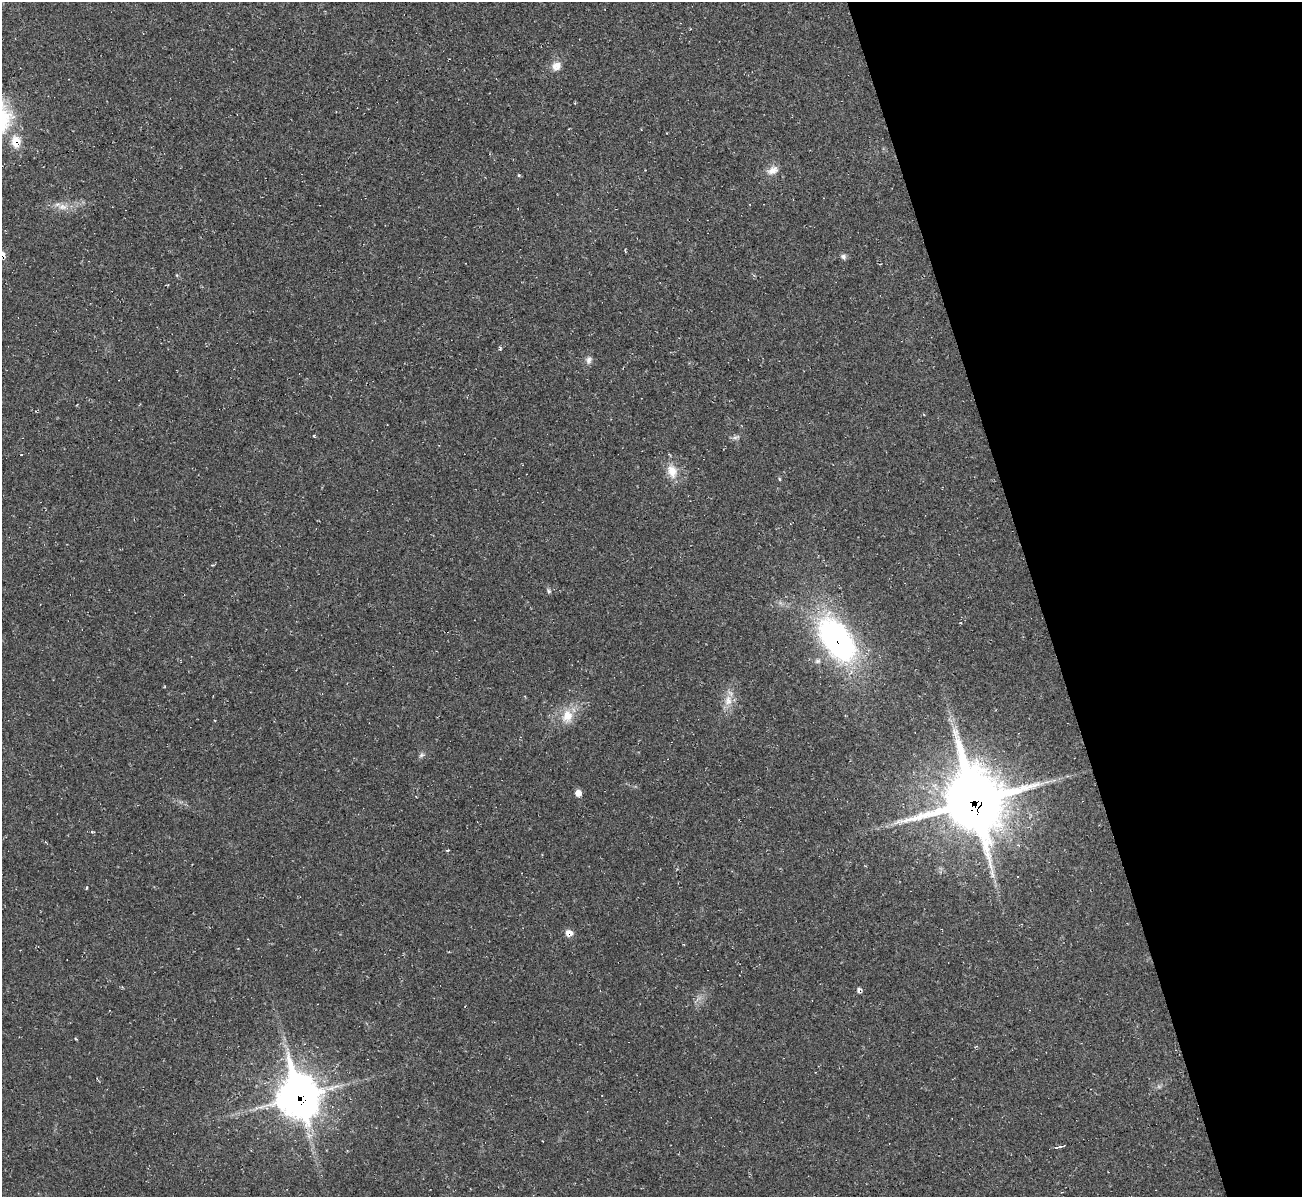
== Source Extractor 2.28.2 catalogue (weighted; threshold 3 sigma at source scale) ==
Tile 12 of 4 x 4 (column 4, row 3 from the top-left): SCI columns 3903-5202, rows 1337-2531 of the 5202 x 5184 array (HDU 1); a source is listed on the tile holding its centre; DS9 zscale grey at full resolution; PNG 1304 x 1199 px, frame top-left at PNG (2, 2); no overlay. Shown black and unused: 20% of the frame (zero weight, under 2 of 3 exposures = <1% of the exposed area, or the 3 px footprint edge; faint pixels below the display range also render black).
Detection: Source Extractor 2.28.2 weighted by HDU 2 'WHT'; one run over the whole footprint, this tile lists its part. Background 0.0513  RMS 0.0069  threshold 0.031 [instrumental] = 3 sigma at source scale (4.5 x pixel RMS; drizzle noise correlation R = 1.50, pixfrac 1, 0.05/0.05 arcsec/px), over >= 5 px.
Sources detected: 24; all 24 listed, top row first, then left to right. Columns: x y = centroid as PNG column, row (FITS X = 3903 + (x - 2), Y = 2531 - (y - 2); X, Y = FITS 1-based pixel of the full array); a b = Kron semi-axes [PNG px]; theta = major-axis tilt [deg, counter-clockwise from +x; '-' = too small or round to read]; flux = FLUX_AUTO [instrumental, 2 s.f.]
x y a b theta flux
556 66 11 10 - 5.9
16 142 15 12 -85 9.9
773 170 15 9 27 5.7
519 175 5 4 - 0.67
63 207 13 8 -1 5.3
843 257 7 7 - 1.9
589 360 10 7 69 2.7
735 437 9 4 9 1.7
672 471 18 12 -71 9.6
779 479 5 3 - 0.75
549 591 6 5 - 1.1
837 640 46 26 -55 170
728 700 16 11 82 7.7
567 716 17 14 70 12
421 755 7 5 46 1.5
578 793 7 6 - 4.1
973 801 26 22 -75 3400
447 850 4 3 - 0.78
86 888 3 3 - 1.1
569 933 8 7 - 4.8
858 990 7 5 75 1.8
298 1096 19 15 -75 1200
1062 1146 4 3 - 2.5
1058 1147 4 2 - 3.1
Overlapping masked pixels (flux is a lower limit): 5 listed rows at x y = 16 142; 837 640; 973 801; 569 933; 298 1096